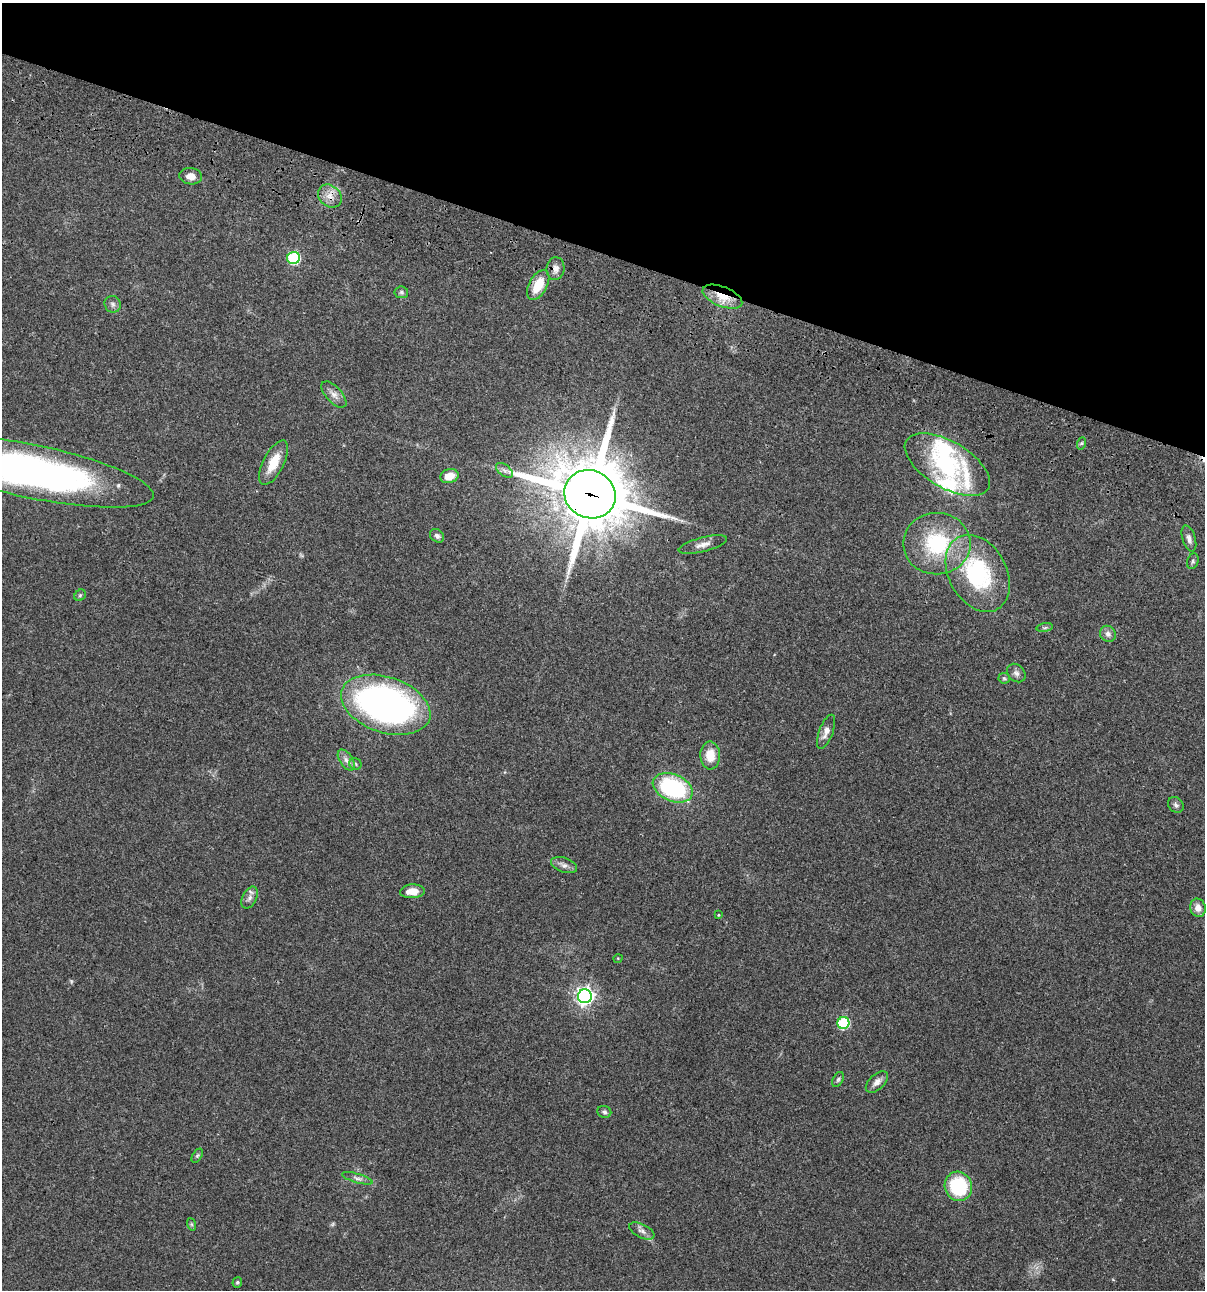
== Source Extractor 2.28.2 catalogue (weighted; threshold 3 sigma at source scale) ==
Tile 2 of 4 x 4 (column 2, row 1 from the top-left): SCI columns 1438-2640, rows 3985-5272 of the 5404 x 5390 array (HDU 1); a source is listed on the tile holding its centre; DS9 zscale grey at full resolution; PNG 1207 x 1292 px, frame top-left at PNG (2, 3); each listed source drawn as its Kron ellipse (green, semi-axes under 4 px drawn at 4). Shown black and unused: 20% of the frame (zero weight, under 3 of 4 exposures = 9% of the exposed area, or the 3 px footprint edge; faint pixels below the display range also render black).
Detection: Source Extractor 2.28.2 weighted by HDU 2 'WHT'; one run over the whole footprint, this tile lists its part. Background 0.047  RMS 0.0061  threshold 0.0276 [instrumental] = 3 sigma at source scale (4.5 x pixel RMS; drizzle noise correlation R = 1.50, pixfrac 1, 0.05/0.05 arcsec/px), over >= 5 px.
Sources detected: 58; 2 too faint to see at this stretch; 1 cosmic-ray / hot-pixel residue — neither listed nor drawn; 4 inside a brighter listed object's ellipse — not listed separately; the other 51 listed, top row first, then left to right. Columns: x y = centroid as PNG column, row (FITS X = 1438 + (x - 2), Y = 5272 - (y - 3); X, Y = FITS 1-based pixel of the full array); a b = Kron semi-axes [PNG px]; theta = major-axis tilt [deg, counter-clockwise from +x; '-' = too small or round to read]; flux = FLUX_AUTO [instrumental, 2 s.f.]
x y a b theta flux
191 176 11 8 -8 5.3
330 196 13 10 -40 5.4
294 258 6 6 - 56
555 269 11 9 84 3.5
538 285 16 9 62 13
401 292 7 6 - 1.2
722 297 21 10 -22 12
113 304 8 8 - 2.1
334 394 16 8 -47 3.9
1082 443 6 4 71 0.89
274 463 24 10 63 11
947 465 48 23 -31 49
504 470 9 5 -37 2
32 471 124 26 -12 300
449 476 9 7 18 7.8
590 494 26 24 -24 5000
437 536 8 6 -41 1.7
1189 538 13 6 -72 3
703 544 25 7 14 4.4
937 544 33 31 0 47
1193 561 8 5 71 1.3
978 573 41 29 -61 63
80 595 6 5 - 0.9
1045 628 8 4 9 1.1
1108 634 8 7 - 2.8
1016 673 10 8 -45 2.3
1004 678 5 5 - 0.99
386 705 46 28 -18 260
826 732 18 7 69 4.1
710 755 14 10 -89 10
346 760 12 6 -56 3
355 764 6 5 - 1.2
673 788 21 13 -23 66
1176 805 8 7 - 1.6
564 865 13 7 -19 2.9
412 891 12 7 4 6.4
249 898 12 7 63 2.8
1198 908 9 7 -75 4.7
718 915 4 3 - 0.5
618 958 5 3 - 0.48
585 996 7 7 - 250
843 1023 6 6 - 52
838 1079 8 5 63 1.2
877 1082 13 7 43 3.4
604 1112 7 6 - 1.3
197 1156 8 4 58 1
357 1178 16 4 -16 2.3
958 1186 15 13 -67 38
191 1224 6 4 -71 0.89
642 1231 13 6 -27 2.8
237 1282 5 5 - 0.88
Overlapping masked pixels (flux is a lower limit): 2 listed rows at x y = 722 297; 590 494
Isophote crosses this tile's border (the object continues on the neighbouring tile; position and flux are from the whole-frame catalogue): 1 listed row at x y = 32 471